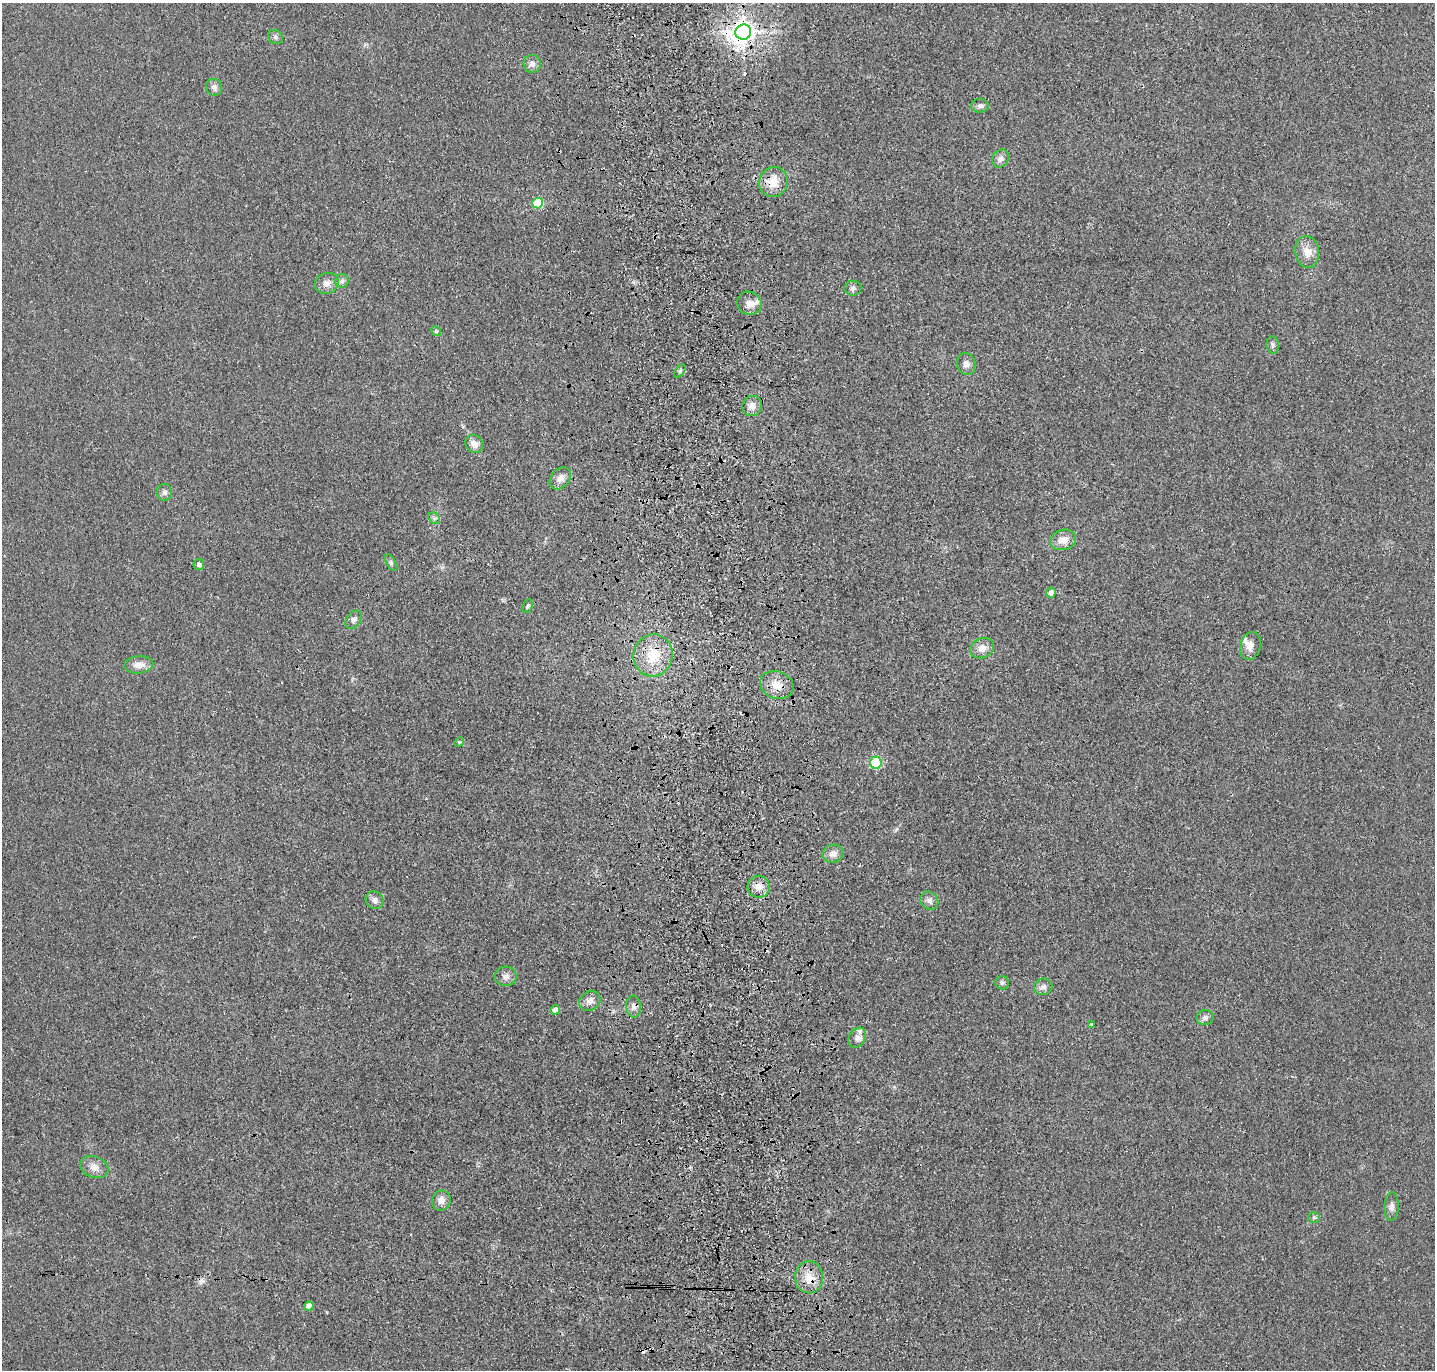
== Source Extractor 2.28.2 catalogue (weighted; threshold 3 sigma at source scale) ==
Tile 5 of 3 x 3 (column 2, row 2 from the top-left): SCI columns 1548-2980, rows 1487-2854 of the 4528 x 4340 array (HDU 1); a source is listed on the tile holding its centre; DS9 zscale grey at full resolution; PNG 1437 x 1372 px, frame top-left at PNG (2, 3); each listed source drawn as its Kron ellipse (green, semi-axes under 4 px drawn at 4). Shown black and unused: <1% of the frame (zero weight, under 3 of 4 exposures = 6% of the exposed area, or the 3 px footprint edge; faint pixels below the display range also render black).
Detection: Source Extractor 2.28.2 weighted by HDU 2 'WHT'; one run over the whole footprint, this tile lists its part. Background 0.0236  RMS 0.0056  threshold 0.0254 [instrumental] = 3 sigma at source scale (4.5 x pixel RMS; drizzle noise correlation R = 1.50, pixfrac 1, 0.05/0.05 arcsec/px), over >= 5 px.
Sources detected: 61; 3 cosmic-ray / hot-pixel residue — neither listed nor drawn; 4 inside a brighter listed object's ellipse — not listed separately; the other 54 listed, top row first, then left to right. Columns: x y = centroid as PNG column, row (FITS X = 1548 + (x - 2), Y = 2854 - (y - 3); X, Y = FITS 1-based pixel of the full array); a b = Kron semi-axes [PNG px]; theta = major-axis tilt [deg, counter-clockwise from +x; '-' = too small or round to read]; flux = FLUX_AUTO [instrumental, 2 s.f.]
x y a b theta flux
743 32 8 7 - 570
275 37 8 6 -36 1.5
532 64 9 8 - 3.1
214 87 8 7 - 2.4
980 106 9 7 2 2
1001 158 10 8 49 2.7
773 182 15 14 - 9.6
538 203 5 5 - 37
1307 252 16 12 -82 6.8
342 281 7 7 - 1.5
327 283 12 10 18 4.1
853 288 8 7 - 1.8
749 303 12 11 - 4.3
436 331 5 4 - 0.76
1273 345 9 6 -83 1.6
966 364 11 9 -75 3.1
680 371 7 4 53 0.99
752 406 10 9 - 4.4
474 444 9 8 - 4.4
560 478 12 9 48 4
164 492 8 7 - 2
434 518 6 5 - 1.3
1063 540 13 10 18 5.9
391 563 9 4 -64 1.2
199 565 5 5 - 2.2
1051 593 5 5 - 3.4
528 606 7 4 66 0.9
354 620 10 7 54 2.1
1250 646 14 10 76 4.7
982 648 12 10 24 4.7
653 655 21 19 77 17
139 665 14 8 4 5
777 685 17 13 -19 8.4
459 742 5 4 - 0.67
876 763 6 5 - 54
833 854 10 9 - 3.7
759 887 11 11 - 5.1
375 900 9 8 - 2.8
929 901 10 8 -50 2.7
506 976 11 10 - 3.3
1002 983 7 6 - 1.3
1043 987 9 8 - 2.5
590 1001 11 9 31 3.8
633 1007 11 7 -85 2.9
555 1010 5 4 - 2.6
1205 1018 8 7 - 1.9
1092 1024 3 3 - 0.49
857 1038 11 8 57 3
94 1167 14 10 -20 5
441 1200 10 9 - 4.1
1392 1207 14 7 88 2.7
1314 1217 6 5 - 1
809 1277 16 14 -88 8.7
309 1306 5 4 - 4
Overlapping masked pixels (flux is a lower limit): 2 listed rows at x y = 743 32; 773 182